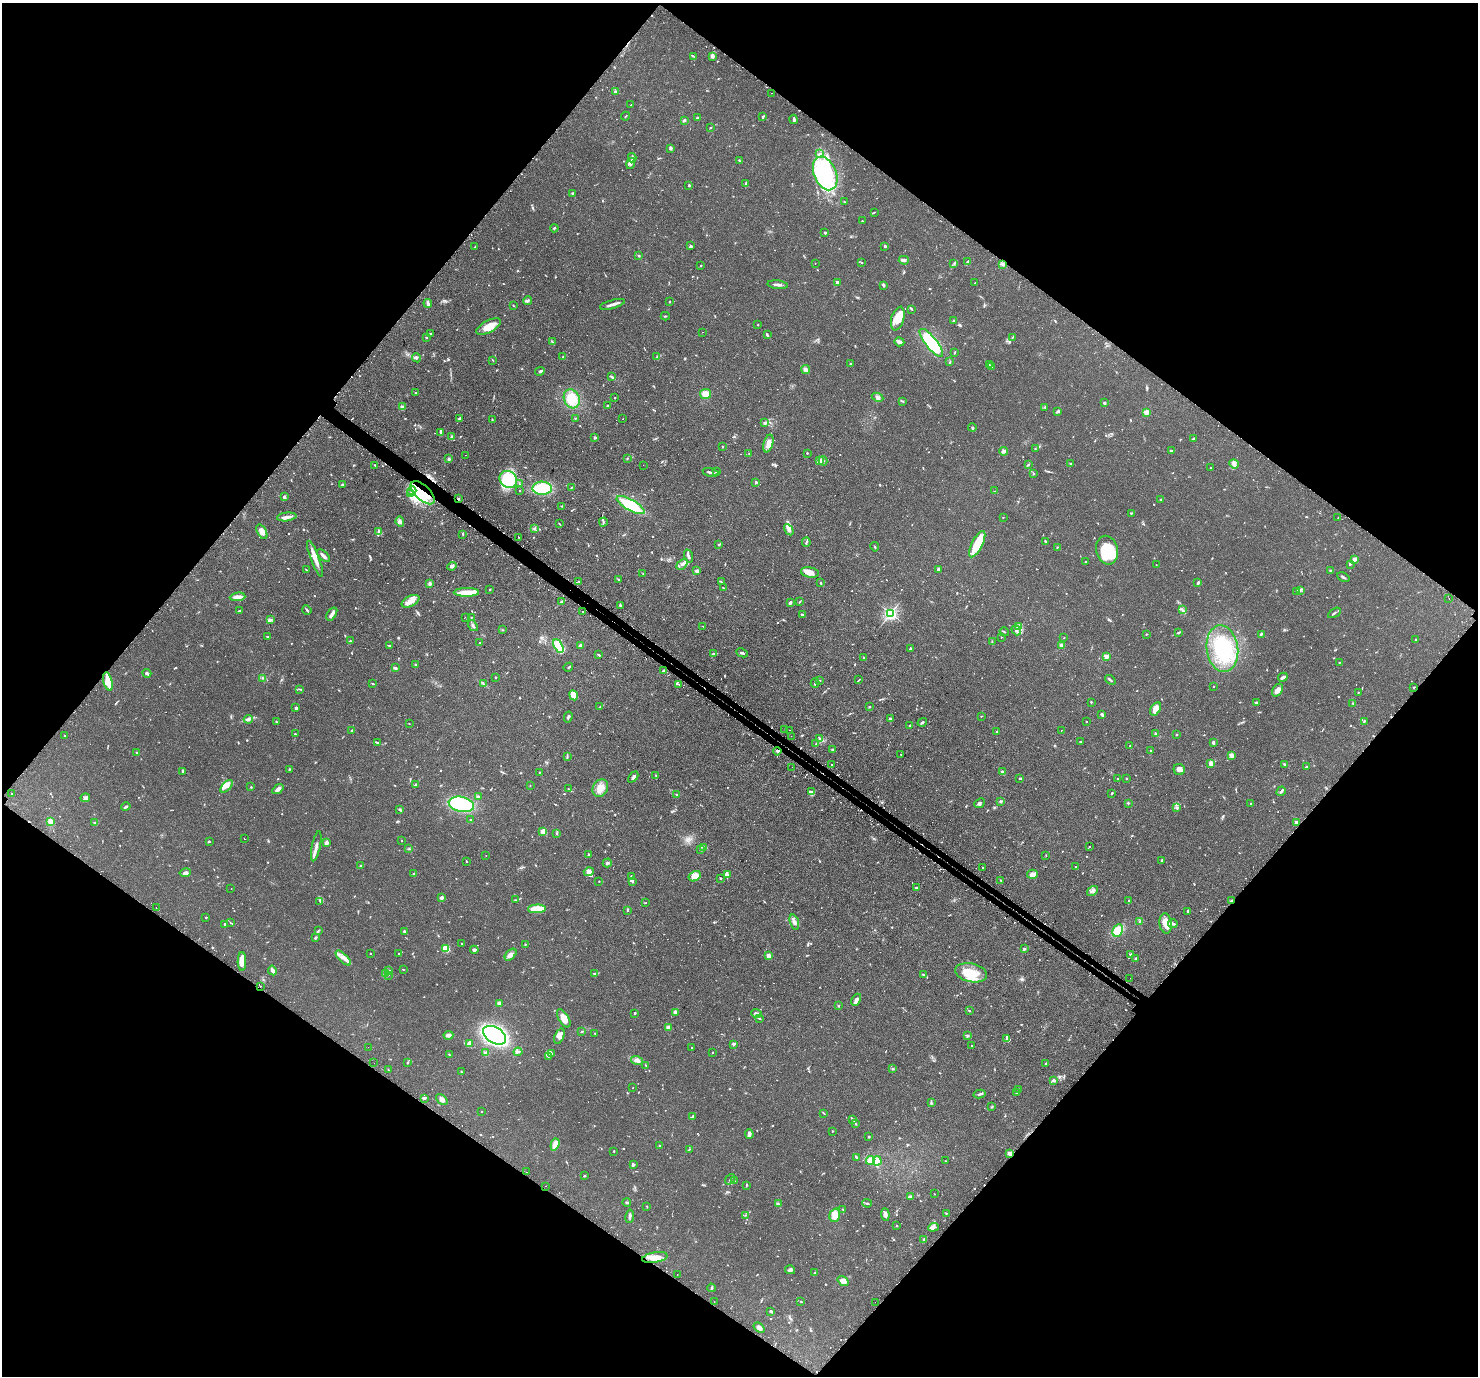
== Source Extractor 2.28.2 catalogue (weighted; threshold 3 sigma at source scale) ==
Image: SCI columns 49-5949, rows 327-5821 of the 5999 x 6005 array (HDU 1 of 3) = the unmasked area's bounding box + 8 px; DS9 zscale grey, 4 x 4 block average (1 PNG px = mean of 4 x 4 image px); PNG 1480 x 1378 px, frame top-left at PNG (2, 3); each listed source drawn as its Kron ellipse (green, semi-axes under 4 px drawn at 4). Shown black and unused: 50% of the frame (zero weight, under 2 of 3 exposures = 4% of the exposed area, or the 3 px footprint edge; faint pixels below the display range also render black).
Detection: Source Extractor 2.28.2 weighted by HDU 2 'WHT'. Background 0.109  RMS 0.0066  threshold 0.0297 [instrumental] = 3 sigma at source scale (4.5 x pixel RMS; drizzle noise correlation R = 1.50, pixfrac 1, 0.05/0.05 arcsec/px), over >= 5 px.
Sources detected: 1190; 4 too faint to see at this stretch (4 x 4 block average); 5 inside a brighter object's white glare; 69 cosmic-ray / hot-pixel residue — neither listed nor drawn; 30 coinciding with a brighter row at this scale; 54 inside a brighter listed object's ellipse — not listed separately; of the other 1028, all 500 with FLUX_AUTO >= 2.03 (the completeness limit of this list) listed and drawn (528 fainter detections not listed), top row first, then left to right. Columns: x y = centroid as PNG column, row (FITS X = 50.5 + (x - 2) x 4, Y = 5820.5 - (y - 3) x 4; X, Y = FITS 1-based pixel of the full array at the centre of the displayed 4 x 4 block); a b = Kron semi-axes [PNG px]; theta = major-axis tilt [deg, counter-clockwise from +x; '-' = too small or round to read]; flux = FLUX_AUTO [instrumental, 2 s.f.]
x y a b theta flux
693 56 3 2 - 2.9
712 56 4 3 - 9.7
615 91 3 2 - 5.1
771 93 2 2 - 2.3
631 105 2 2 - 4.1
625 116 4 2 - 3.1
763 117 3 2 - 6.6
697 118 3 2 - 6
794 119 5 2 - 7
684 120 3 2 - 5.2
711 128 2 2 - 2.1
671 148 4 3 - 5.5
819 153 2 2 - 3.3
632 158 4 2 - 5.1
739 160 4 2 - 3.2
631 164 5 3 - 9.1
825 173 17 11 -67 310
746 183 3 2 - 3.2
689 185 3 2 - 3.4
572 193 2 2 - 3.4
844 202 2 2 - 3.2
874 212 3 2 - 2.3
862 221 2 2 - 2.2
554 228 4 2 - 3.4
825 233 2 2 - 5
690 246 3 2 - 5.8
885 246 2 2 - 6.4
475 247 3 2 - 2
639 256 2 2 - 14
904 260 5 2 - 16
968 262 3 2 - 9.8
815 263 2 2 - 2.3
862 263 3 2 - 2.6
954 263 3 2 - 2.6
1003 264 3 2 - 6.8
701 265 2 2 - 2.2
837 282 2 2 - 42
975 283 2 2 - 2.2
778 285 10 2 -6 11
883 285 4 2 - 7.6
528 301 4 2 - 7.8
670 302 3 2 - 2.6
428 303 4 2 - 15
612 304 13 2 15 20
513 306 2 2 - 2.1
912 309 3 2 - 3.5
665 316 4 2 - 3.5
898 319 12 6 74 54
954 321 4 2 - 3
758 325 2 2 - 2.1
489 326 13 6 28 47
702 332 2 2 - 4.6
430 334 3 2 - 5.2
767 335 4 2 - 7.3
1013 337 4 2 - 2.8
426 338 2 2 - 2.8
552 342 3 2 - 3.5
899 342 5 3 - 16
931 343 17 5 -51 210
955 352 4 2 - 2.2
563 357 2 2 - 4.2
657 357 4 2 - 5.3
416 358 5 2 - 5.8
493 360 3 2 - 2.2
950 362 3 2 - 3.3
850 364 2 2 - 2.3
989 365 3 2 - 3.7
992 366 4 2 - 3.1
806 369 4 4 - 10
540 371 5 3 - 7.5
611 376 3 2 - 4.8
416 393 2 2 - 4.4
705 394 5 5 - 27
878 397 6 3 -26 11
615 398 2 2 - 2.6
572 399 10 7 -64 77
903 401 2 2 - 2.3
1104 403 2 2 - 23
608 406 2 2 - 5.9
402 407 3 3 - 7.3
1045 407 2 2 - 3.5
1058 411 3 2 - 4.3
1146 412 2 2 - 110
460 418 4 2 - 6.2
575 418 2 2 - 2
623 419 2 2 - 3.2
492 420 3 2 - 2.6
765 423 4 3 - 7.4
972 427 4 3 - 4.9
441 432 4 2 - 13
452 437 3 3 - 8.7
594 437 3 2 - 4.6
1193 439 4 2 - 4
768 443 9 4 74 28
722 447 3 2 - 2.4
1035 448 2 2 - 2.8
1003 451 4 3 - 14
1171 451 3 2 - 5.1
749 453 2 2 - 2.1
807 453 2 2 - 3.2
465 455 2 2 - 2.2
627 458 2 2 - 2.4
449 459 3 2 - 6.2
819 461 3 2 - 6.5
823 461 5 3 - 9.6
1071 463 3 2 - 2.8
1234 464 5 2 - 8.4
375 465 3 2 - 2.9
643 465 2 2 - 2.2
1028 465 3 2 - 2.9
1211 468 2 2 - 2.4
711 472 8 2 -14 11
716 472 2 2 - 4.3
1033 473 3 2 - 2.7
508 479 9 8 - 190
756 482 2 2 - 16
519 484 2 2 - 2.5
342 485 3 2 - 4
542 488 10 6 -1 140
571 488 4 2 - 3.6
412 491 4 2 - 8.8
519 491 2 2 - 3.5
995 491 4 2 - 2.2
423 493 15 7 -43 100
411 494 4 2 - 7
284 497 3 2 - 11
458 499 2 2 - 3.3
1161 499 2 2 - 2.3
631 505 15 5 -29 150
561 506 3 2 - 2.4
1131 513 3 2 - 2.3
287 517 10 3 6 17
1003 517 2 2 - 2.2
1338 518 2 2 - 2.5
400 522 5 4 - 8.4
603 522 4 3 - 5.8
559 524 4 2 - 2.8
534 528 3 2 - 3.1
789 530 6 4 -60 16
262 532 8 4 -62 24
378 532 3 2 - 4.7
463 534 4 2 - 3.5
519 537 2 2 - 2.8
1045 541 4 2 - 2.9
806 542 4 2 - 5.1
719 544 3 2 - 4
977 544 14 5 64 110
875 547 4 2 - 3.3
1057 547 2 2 - 2.6
1107 550 14 10 -77 210
324 556 8 2 -44 17
688 556 6 2 -71 11
315 559 19 4 -70 37
1354 559 3 3 - 14
1086 561 2 2 - 3.6
682 564 6 3 42 13
1350 564 3 2 - 3.4
1156 565 2 2 - 2
452 566 5 2 - 8.3
938 569 4 3 - 6.6
306 570 3 2 - 2.4
1331 570 3 2 - 7.2
697 571 2 2 - 57
810 572 9 5 -11 30
643 574 3 2 - 2
1343 577 7 2 -29 7.2
618 579 2 2 - 4.2
579 581 2 2 - 4.1
722 582 4 2 - 3
821 583 2 2 - 4.9
1198 583 3 2 - 8.9
430 584 3 3 - 7.3
723 588 3 2 - 2.6
490 589 2 2 - 3.4
1297 591 3 2 - 4.9
1300 591 2 2 - 2.3
466 592 12 4 1 54
237 597 8 3 6 28
1449 598 2 2 - 2.7
410 601 9 5 28 31
561 602 3 2 - 5.6
800 602 4 2 - 2.6
790 603 3 2 - 9.5
621 605 4 2 - 3.9
307 610 5 2 - 4.9
1182 610 3 2 - 3.9
239 611 3 2 - 5.1
583 611 2 2 - 55
890 613 2 2 - 970
1334 613 7 2 32 6.9
332 614 7 2 56 21
803 614 3 2 - 2.2
465 617 2 2 - 2.9
471 617 2 2 - 2.6
271 620 3 2 - 4.4
473 626 6 2 -54 8.3
703 626 2 2 - 2.2
1018 626 3 2 - 4.1
502 630 2 2 - 2.1
1016 630 5 3 - 8.8
1004 632 5 2 - 3
1178 633 3 2 - 4.1
1146 634 2 2 - 2.7
1261 634 3 2 - 3.7
267 637 3 2 - 3.4
1001 637 2 2 - 2.1
1064 638 2 2 - 2.1
1416 640 2 2 - 2.7
350 641 3 2 - 3.4
992 642 3 2 - 3.1
480 643 2 2 - 7.9
580 645 4 3 - 5.6
1062 645 2 2 - 69
389 646 4 2 - 3.5
558 646 8 4 -64 160
910 648 2 2 - 5.8
1222 649 23 15 -82 180
742 653 6 2 -26 7.4
714 654 4 2 - 5.7
599 655 3 2 - 3.8
1106 656 2 2 - 110
864 657 2 2 - 3
1339 663 2 2 - 2.5
415 665 3 2 - 3.2
568 667 5 2 - 4.2
395 668 3 2 - 6.3
664 671 4 3 - 6.5
147 673 4 2 - 7.7
495 677 2 2 - 2.5
1283 677 5 2 - 16
263 678 2 2 - 2.7
859 680 4 2 - 2.6
1110 680 6 2 -38 5.8
108 681 9 3 -76 90
820 681 3 2 - 2.8
815 683 4 2 - 7.2
373 684 3 2 - 2.5
483 684 2 2 - 3
679 684 2 2 - 7.1
1213 686 2 2 - 2.1
1413 687 2 2 - 2.2
300 689 4 2 - 3
1277 690 7 4 57 20
1358 692 2 2 - 2.6
574 695 5 3 - 72
1091 702 2 2 - 3.1
1256 703 3 3 - 8.2
1353 703 2 2 - 2.3
600 707 3 2 - 2.6
869 707 2 2 - 2.4
296 708 2 2 - 30
1156 709 7 4 59 33
1102 714 4 2 - 8.8
981 716 2 2 - 2.3
568 717 5 2 - 6.7
248 719 4 3 - 12
890 719 2 2 - 5.3
1086 721 2 2 - 2.4
1364 721 3 2 - 3.6
276 722 2 2 - 4.3
922 722 5 2 - 4.9
409 724 2 2 - 3.4
910 726 2 2 - 3.5
352 730 3 2 - 3
785 730 2 2 - 2.6
790 730 2 2 - 3.6
1061 730 2 2 - 2.1
997 731 3 2 - 2.5
295 734 3 2 - 2.5
1156 734 3 2 - 10
1176 735 2 2 - 3.6
64 736 2 2 - 2.5
791 736 2 2 - 12
819 739 2 2 - 2.9
1080 741 2 2 - 2.3
1213 742 3 3 - 7
377 743 3 2 - 2.8
816 744 3 2 - 3.4
1130 746 2 2 - 3.3
833 750 3 2 - 7.6
1150 750 3 2 - 2.1
777 751 4 2 - 7.8
137 752 2 2 - 3.1
901 754 2 2 - 2.8
1231 755 3 3 - 17
567 757 4 2 - 3.5
1211 764 3 2 - 24
1285 764 2 2 - 4.8
831 765 2 2 - 10
1306 766 2 2 - 3.1
792 767 2 2 - 3.8
1179 769 6 5 - 15
289 770 3 2 - 2.9
183 771 3 2 - 4
539 772 2 2 - 2.1
1002 772 2 2 - 50
656 776 3 2 - 4.9
633 777 6 2 46 11
1020 778 2 2 - 5.1
1126 778 2 2 - 2.4
1117 779 2 2 - 5.5
415 785 3 2 - 2.3
226 786 8 3 46 16
530 786 2 2 - 2.4
251 787 2 2 - 6.4
600 788 9 7 61 35
278 789 6 3 35 12
568 789 2 2 - 2.4
1281 791 5 2 - 6.4
811 792 3 2 - 4.3
1112 793 2 2 - 4.9
11 794 2 2 - 2.4
677 794 2 2 - 3.4
478 797 4 3 - 5
85 798 5 4 - 10
1001 801 3 3 - 4.7
979 803 6 2 42 6
1128 803 2 2 - 4.9
1251 803 2 2 - 2.5
461 804 13 7 -12 290
126 807 5 2 - 6.3
1177 808 4 2 - 3.6
400 809 3 2 - 4.4
471 820 2 2 - 11
50 821 4 3 - 24
1296 822 2 2 - 57
95 823 3 2 - 3.9
543 832 2 2 - 69
557 834 2 2 - 2.5
244 839 2 2 - 9.8
209 841 2 2 - 3.6
402 841 2 2 - 2.5
326 843 2 2 - 20
316 846 15 2 79 16
704 847 3 2 - 5.1
1089 847 2 2 - 2.3
408 849 3 2 - 2.1
701 850 2 2 - 4.9
486 855 2 2 - 2.1
588 855 3 2 - 2.7
1046 855 2 2 - 2.1
1162 860 3 2 - 7.4
466 861 3 2 - 2.4
607 863 4 3 - 7.6
361 866 2 2 - 4.1
983 867 2 2 - 4.9
1075 867 2 2 - 2.4
589 872 5 4 - 24
185 873 6 3 11 16
414 873 3 2 - 2.2
1032 874 5 4 - 18
727 875 3 3 - 7.7
631 876 3 2 - 3.6
695 876 6 5 - 46
720 878 2 2 - 12
1001 880 2 2 - 3
599 881 2 2 - 2.9
632 882 3 2 - 4.1
916 888 3 2 - 3.5
231 889 2 2 - 2.4
1093 891 6 3 35 10
442 898 2 2 - 50
515 900 3 2 - 2.4
1232 900 3 2 - 4.6
320 901 3 2 - 2.4
1128 901 3 2 - 2.9
646 903 2 2 - 5.8
156 908 2 2 - 5.3
537 909 9 3 3 89
627 910 3 2 - 3.3
1188 911 3 2 - 6.4
206 917 2 2 - 7.8
1140 921 2 2 - 2.3
794 922 7 3 -71 12
230 923 3 2 - 2.3
1166 923 10 6 -84 42
1173 923 5 2 - 8.6
224 924 3 2 - 4.6
1118 930 6 5 - 80
318 931 2 2 - 2.8
404 931 2 2 - 5.5
315 938 3 2 - 7.2
462 944 2 2 - 3.8
525 944 2 2 - 2.6
446 949 4 4 - 54
1024 949 2 2 - 9.1
474 950 4 2 - 6.1
370 953 2 2 - 3.6
399 954 4 2 - 3.2
511 955 7 4 45 16
1131 955 3 2 - 8.1
768 956 2 2 - 40
343 958 10 2 -45 14
1135 958 2 2 - 4.5
242 961 9 4 89 39
403 969 2 2 - 2.1
272 970 5 3 - 10
389 970 3 2 - 4.4
385 973 4 2 - 5.6
595 973 4 2 - 5.1
971 973 16 9 -12 97
923 974 3 2 - 2.6
388 975 2 2 - 2.8
1130 978 2 2 - 3.7
260 986 2 2 - 4.8
856 1000 6 3 61 12
499 1003 4 3 - 8.1
838 1006 2 2 - 9.6
969 1011 3 2 - 2.1
675 1012 3 3 - 16
635 1013 2 2 - 14
757 1013 5 2 - 6.5
564 1018 10 5 -60 23
759 1018 4 2 - 3.2
669 1027 3 3 - 21
582 1031 3 2 - 3
595 1033 2 2 - 2.3
448 1035 5 3 - 12
494 1035 12 8 -31 820
968 1035 3 2 - 3.8
559 1036 8 4 69 21
1007 1038 4 2 - 5.2
469 1044 3 2 - 6.2
733 1044 3 2 - 6.8
972 1046 2 2 - 2.6
368 1047 2 2 - 2.3
692 1048 2 2 - 4.7
518 1052 4 2 - 6.8
486 1053 3 2 - 4.8
551 1053 4 2 - 5.7
712 1053 2 2 - 6.4
449 1055 4 2 - 3.3
548 1056 2 2 - 2.6
637 1060 6 4 -16 12
374 1063 2 2 - 3.1
407 1063 2 2 - 9.7
1046 1063 3 2 - 3.3
646 1065 2 2 - 2.3
893 1069 3 2 - 4.4
388 1070 3 2 - 2.3
461 1071 2 2 - 2.1
1053 1080 3 3 - 8.3
633 1088 2 2 - 2.1
1019 1090 2 2 - 3.8
1016 1093 3 2 - 3.1
980 1094 6 2 14 7.1
424 1098 2 2 - 8.7
442 1099 7 4 -42 13
931 1103 3 2 - 3.2
992 1107 3 2 - 3.3
481 1112 2 2 - 4.2
823 1113 3 2 - 2.5
693 1116 3 3 - 5.5
853 1120 3 2 - 2.7
855 1124 3 2 - 2.8
833 1131 2 2 - 2.6
749 1134 4 3 - 10
869 1137 2 2 - 6.2
555 1144 6 3 71 44
659 1146 2 2 - 4.4
689 1149 3 2 - 3.1
614 1151 2 2 - 6.9
1010 1154 2 2 - 100
856 1157 3 2 - 2.9
870 1160 4 4 - 30
877 1161 4 2 - 67
946 1161 2 2 - 2.3
633 1165 3 2 - 6.9
526 1172 2 2 - 68
584 1176 3 2 - 3.2
730 1179 6 2 52 3.9
734 1181 4 2 - 3.2
746 1185 3 2 - 3.3
545 1186 2 2 - 3.1
934 1194 2 2 - 3
910 1197 3 2 - 14
627 1203 4 2 - 6.3
867 1203 5 2 - 4.2
778 1204 3 2 - 4.3
647 1206 3 2 - 2.3
843 1209 2 2 - 2.7
946 1213 2 2 - 2.3
885 1214 6 3 -84 15
746 1215 4 2 - 3.1
835 1215 7 5 75 34
630 1216 7 2 82 9.1
897 1226 2 2 - 2.6
933 1227 5 4 - 13
924 1239 3 2 - 4.1
655 1257 13 5 9 34
790 1270 5 4 - 7.7
815 1273 2 2 - 8.2
677 1274 2 2 - 2.6
843 1281 6 4 -36 27
712 1288 4 2 - 4.7
714 1302 2 2 - 3.6
801 1302 3 2 - 2.4
875 1302 2 2 - 3.6
770 1311 2 2 - 6.9
759 1328 6 4 -39 13
Overlapping masked pixels (flux is a lower limit): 4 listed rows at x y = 423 493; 458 499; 1232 900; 1010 1154
Diffuse or blended objects may show on this block-average render without a row.